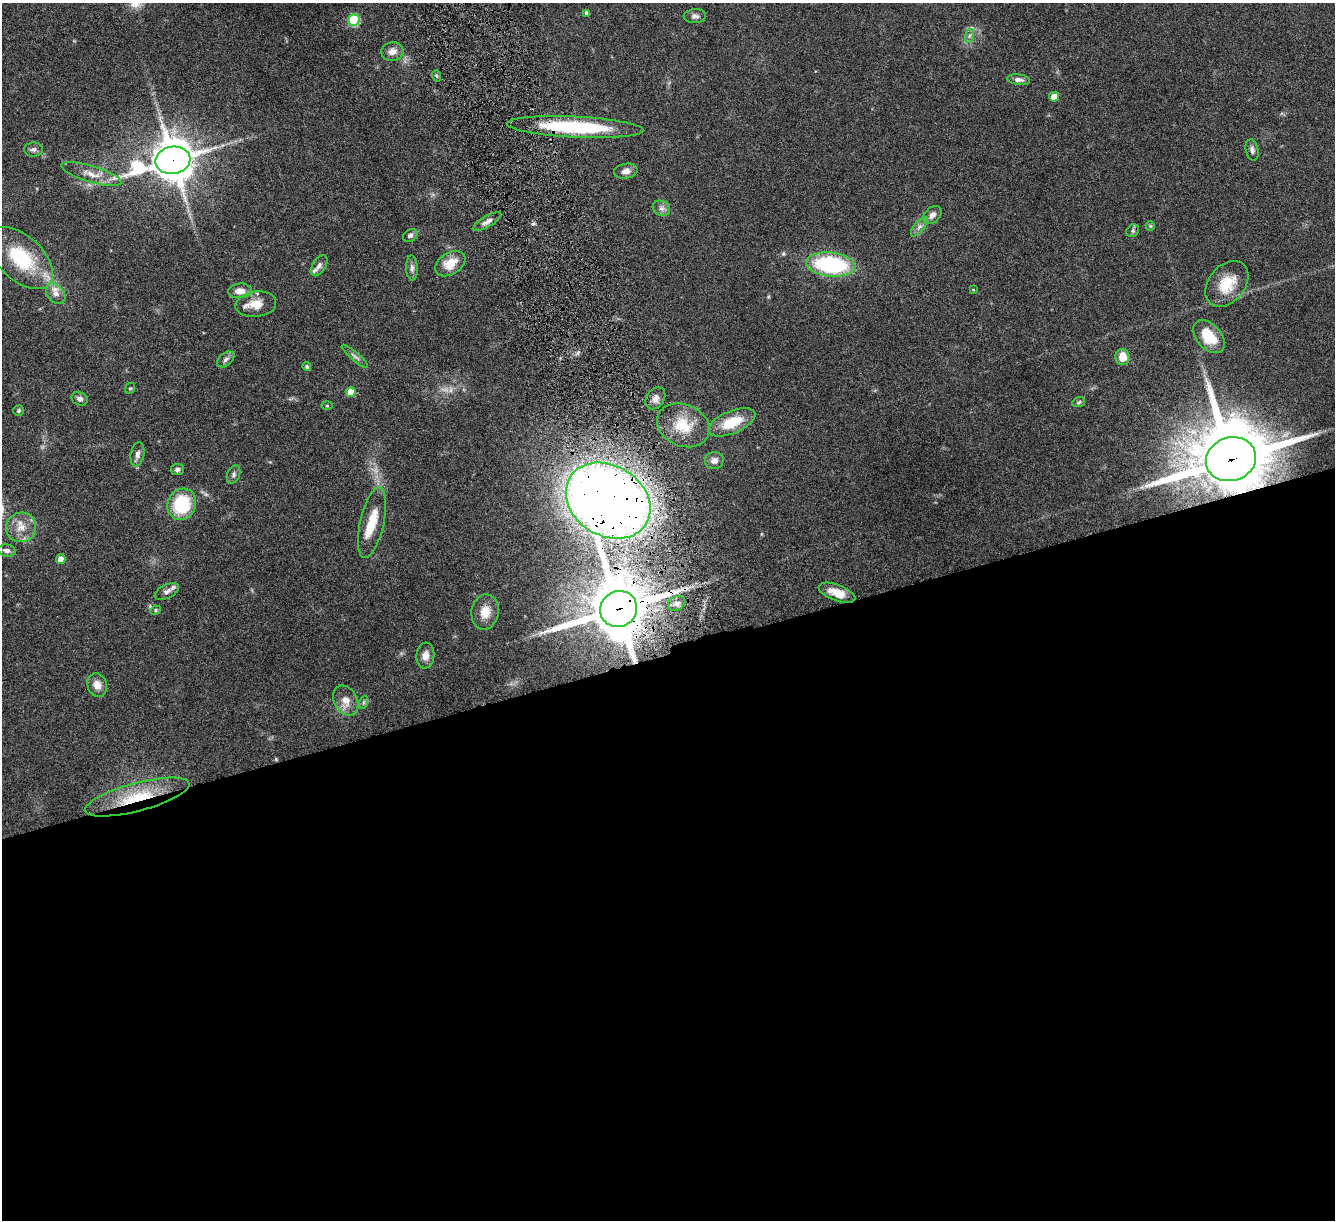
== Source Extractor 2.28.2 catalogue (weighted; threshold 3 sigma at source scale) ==
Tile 15 of 4 x 4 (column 3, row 4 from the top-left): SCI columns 2689-4021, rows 161-1378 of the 5378 x 5312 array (HDU 1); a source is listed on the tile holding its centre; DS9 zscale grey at full resolution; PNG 1337 x 1222 px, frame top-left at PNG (2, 3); each listed source drawn as its Kron ellipse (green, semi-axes under 4 px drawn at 4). Shown black and unused: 47% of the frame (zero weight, under 4 of 8 exposures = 1% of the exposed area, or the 3 px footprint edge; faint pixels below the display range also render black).
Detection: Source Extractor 2.28.2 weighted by HDU 2 'WHT'; one run over the whole footprint, this tile lists its part. Background 0.0526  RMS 0.0039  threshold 0.0158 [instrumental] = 3 sigma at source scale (4.09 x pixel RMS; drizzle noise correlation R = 1.36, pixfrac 0.8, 0.05/0.05 arcsec/px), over >= 5 px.
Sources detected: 71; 1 too faint to see at this stretch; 1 inside a brighter object's white glare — neither listed nor drawn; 2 inside a brighter listed object's ellipse — not listed separately; the other 67 listed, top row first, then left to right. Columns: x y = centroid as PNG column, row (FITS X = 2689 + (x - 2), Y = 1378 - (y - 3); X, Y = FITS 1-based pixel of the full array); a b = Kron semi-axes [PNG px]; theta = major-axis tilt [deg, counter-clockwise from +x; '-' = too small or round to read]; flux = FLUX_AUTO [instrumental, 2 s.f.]
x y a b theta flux
587 13 4 3 - 1.1
695 16 11 7 3 1.2
354 20 5 5 - 24
969 36 7 4 71 0.78
392 51 11 9 13 2.4
437 76 6 3 -70 0.45
1019 80 11 5 -7 1.5
1054 97 5 5 - 4.3
575 127 68 10 -3 33
33 149 9 7 3 1.1
1252 150 11 6 -79 1.2
173 160 17 13 12 1100
626 171 12 7 9 2.1
91 174 31 8 -17 4.4
661 208 9 7 -29 1.4
932 215 10 7 45 1.8
487 221 16 5 31 1.6
1150 226 5 4 - 0.41
919 227 11 5 51 1.4
1133 231 7 5 50 0.75
410 235 8 6 33 0.98
21 258 39 22 -43 22
450 264 16 11 32 6.1
831 264 25 12 -6 40
319 266 12 6 59 1.3
412 268 12 6 -87 1.3
1227 284 26 18 51 10
973 290 3 3 - 0.28
240 291 12 7 4 3.4
56 294 11 8 -51 2.4
256 304 20 13 8 4.7
1209 337 19 12 -48 9.3
355 356 17 4 -40 1.2
1123 357 8 7 - 4.8
226 359 10 6 40 1.2
307 367 4 4 - 0.77
130 388 6 4 65 0.5
351 392 5 5 - 5.1
655 398 12 8 53 1.9
80 399 8 6 -24 1.4
1079 402 6 4 21 0.57
327 406 6 4 -1 0.38
19 411 5 5 - 0.54
732 422 25 11 23 11
683 425 27 21 -23 10
137 454 12 6 79 1.6
1231 459 25 21 18 3000
714 460 9 8 - 2
177 469 6 5 - 1.1
234 474 9 6 67 1.1
608 501 45 35 -32 530
182 504 16 14 64 18
372 523 36 12 77 8.3
21 527 15 14 - 5.1
7 551 9 6 -9 1.4
61 559 5 4 - 3.5
167 591 13 7 26 1.6
837 593 19 8 -21 4.7
677 603 9 7 26 1.6
619 609 19 17 32 2200
155 610 5 4 - 0.5
485 612 18 13 81 5
425 656 13 9 84 2.5
97 685 12 9 -73 3
346 701 16 11 -63 3.8
364 702 7 4 71 0.61
137 797 54 14 15 19
Overlapping masked pixels (flux is a lower limit): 6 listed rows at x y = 575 127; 173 160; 1231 459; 608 501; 619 609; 137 797